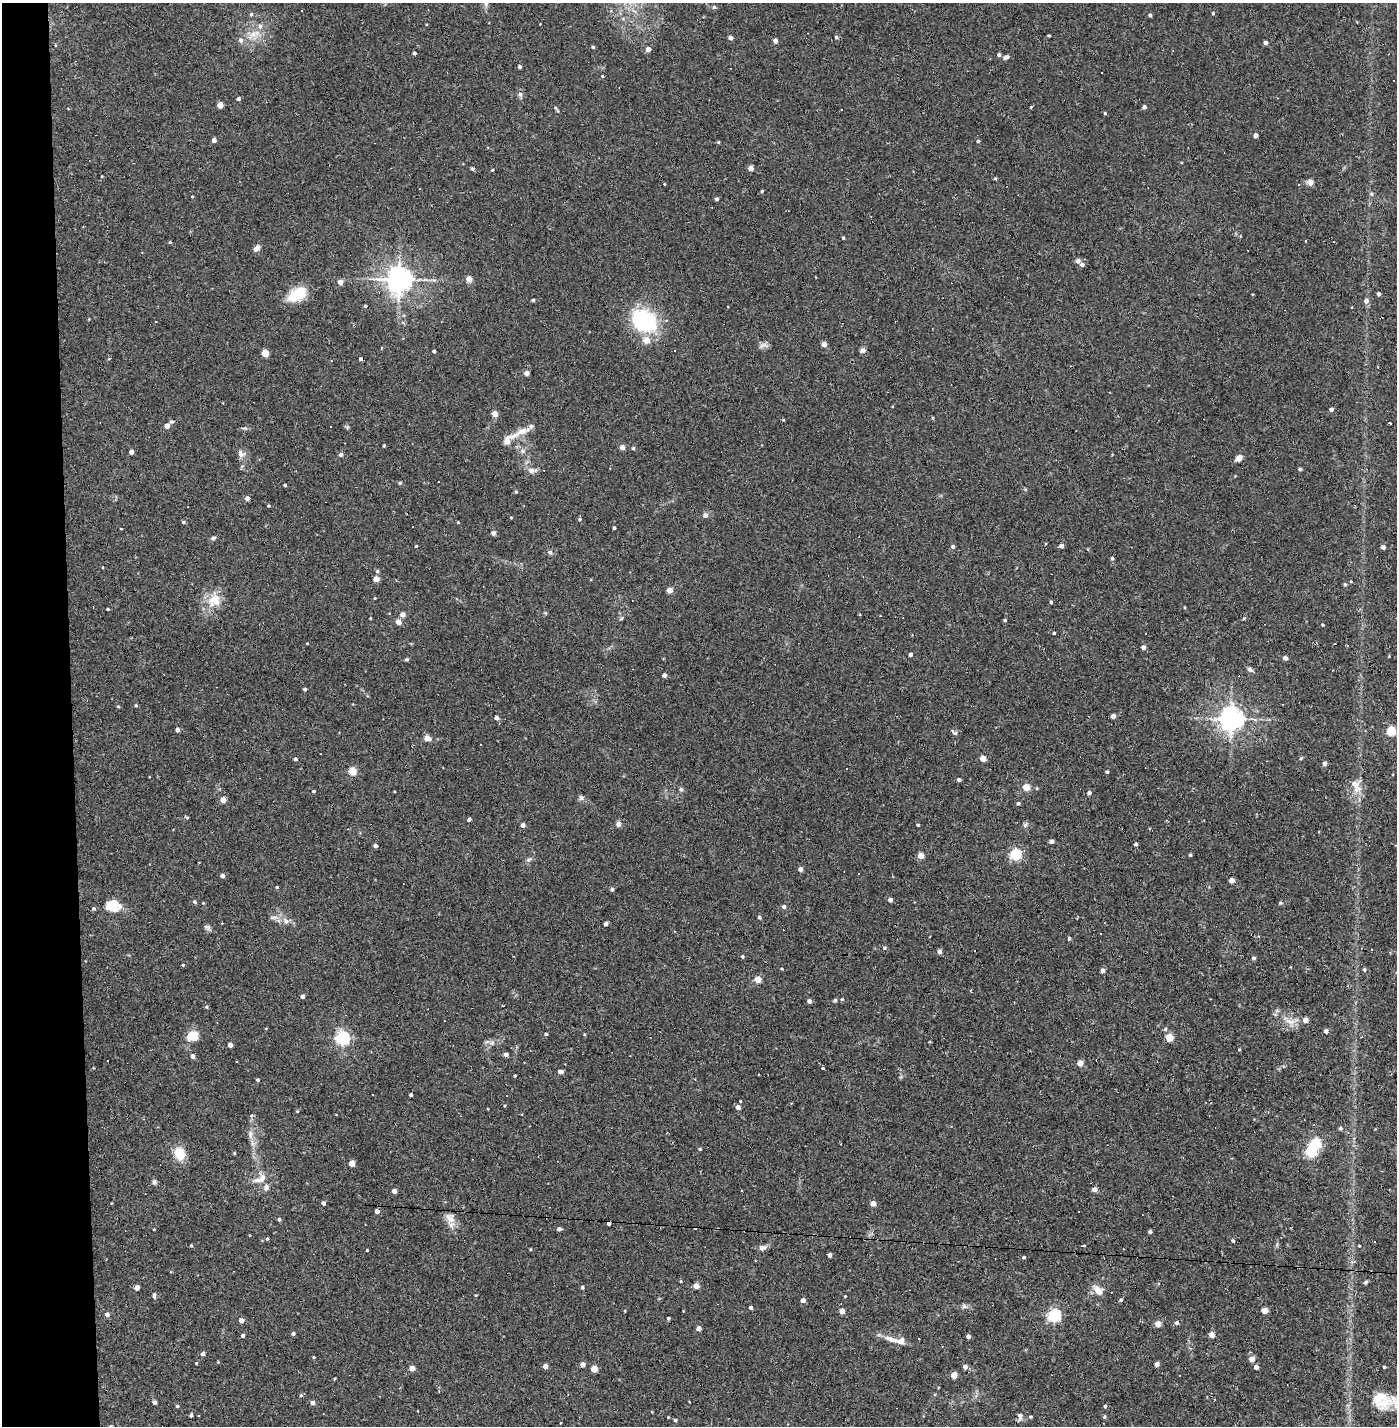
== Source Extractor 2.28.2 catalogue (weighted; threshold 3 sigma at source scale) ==
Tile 4 of 3 x 3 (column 1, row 2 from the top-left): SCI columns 57-1451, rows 1425-2848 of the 4297 x 4272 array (HDU 1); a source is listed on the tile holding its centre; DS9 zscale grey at full resolution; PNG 1399 x 1428 px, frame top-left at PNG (2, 3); no overlay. Shown black and unused: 5% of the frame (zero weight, under 2 of 3 exposures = <1% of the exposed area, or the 3 px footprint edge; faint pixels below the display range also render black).
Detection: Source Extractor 2.28.2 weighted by HDU 2 'WHT'; one run over the whole footprint, this tile lists its part. Background 0.0582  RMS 0.0052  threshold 0.0234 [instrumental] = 3 sigma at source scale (4.5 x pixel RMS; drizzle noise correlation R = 1.50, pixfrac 1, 0.05/0.05 arcsec/px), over >= 5 px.
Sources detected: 324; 1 inside a brighter object's white glare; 16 cosmic-ray / hot-pixel residue — not listed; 9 inside a brighter listed object's ellipse — not listed separately; the other 298 listed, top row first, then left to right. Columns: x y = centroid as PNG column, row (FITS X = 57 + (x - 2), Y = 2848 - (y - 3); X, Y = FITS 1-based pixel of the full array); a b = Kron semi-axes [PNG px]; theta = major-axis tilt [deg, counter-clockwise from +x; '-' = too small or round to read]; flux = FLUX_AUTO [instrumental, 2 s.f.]
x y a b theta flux
486 3 11 6 -77 2.2
714 7 5 5 - 0.74
1213 13 4 3 - 0.67
251 14 5 4 - 0.81
1150 15 4 3 - 0.92
260 26 6 6 - 1.4
253 34 11 7 29 3.7
1049 36 3 3 - 0.6
836 37 4 4 - 0.95
731 38 4 4 - 2.1
240 40 7 6 - 1.5
775 40 4 4 - 2.7
1265 43 4 4 - 2.2
593 47 4 3 - 0.94
648 49 4 4 - 3.7
414 53 3 3 - 1
999 55 4 4 - 1.2
1006 57 7 5 23 1.3
519 67 3 3 - 1.4
602 76 4 3 - 0.54
520 94 7 6 - 1.5
238 99 4 4 - 1.3
220 105 4 4 - 7.5
1031 107 4 3 - 0.46
1144 107 4 4 - 1.5
1105 113 4 4 - 0.55
1256 135 4 4 - 2.7
214 140 4 4 - 2.7
978 141 4 3 - 0.86
718 142 4 3 - 0.59
751 168 4 4 - 3.9
472 169 5 4 - 0.66
492 170 3 3 - 0.53
995 178 4 4 - 0.56
1310 182 9 7 -74 1.9
664 184 3 3 - 0.37
762 191 3 3 - 0.71
1371 194 6 5 - 0.88
192 196 3 3 - 0.47
716 199 4 3 - 1.1
843 238 3 3 - 0.7
170 242 3 3 - 0.64
257 248 7 4 42 4.7
1078 261 5 5 - 2
1082 264 5 4 - 1.5
399 279 8 8 - 520
469 279 4 4 - 6.3
340 282 4 4 - 3.7
297 294 22 13 29 13
1379 294 4 4 - 1.3
533 300 4 4 - 0.67
1366 301 6 6 - 2
365 306 4 3 - 0.63
644 321 30 22 -37 42
824 344 4 4 - 4
764 345 15 6 0 1.8
675 350 3 3 - 1.4
862 350 6 6 - 1.8
434 351 3 3 - 1
265 353 4 4 - 11
361 359 3 3 - 1.1
527 373 4 4 - 2.9
1331 409 4 4 - 1.6
494 414 4 4 - 6.8
933 418 5 3 - 0.46
783 420 4 3 - 0.44
1390 423 3 2 - 0.68
167 426 4 4 - 4.4
347 427 6 4 -47 0.71
522 431 19 8 20 5.3
507 441 12 9 77 3.3
384 446 3 2 - 0.59
622 447 5 5 - 2
633 448 4 3 - 0.79
522 451 7 7 - 1.9
131 452 4 4 - 2.8
241 454 12 9 -52 2.6
341 454 4 4 - 1.8
1239 458 8 5 38 3.6
1300 469 5 4 - 0.7
532 470 15 7 5 2.3
400 483 4 4 - 0.54
285 485 3 3 - 0.69
516 492 5 4 - 0.64
247 498 4 4 - 2.4
268 506 4 3 - 0.58
705 515 6 6 - 1.7
511 517 4 3 - 0.36
580 519 5 5 - 0.77
183 522 4 4 - 0.81
458 522 4 3 - 0.53
614 528 3 3 - 0.86
121 529 3 2 - 0.35
493 533 4 4 - 3.4
213 538 7 4 11 1
416 546 4 3 - 0.43
1061 546 4 4 - 2.4
953 547 4 4 - 1.5
1383 547 5 4 - 1.4
550 552 6 5 - 1.1
1112 558 4 4 - 0.81
103 567 3 2 - 0.35
377 571 5 4 - 0.88
376 579 4 4 - 5.5
1345 584 5 4 - 0.72
670 590 4 4 - 5.8
375 598 3 3 - 0.37
215 600 20 18 -71 9.8
1051 602 4 4 - 0.77
108 609 3 3 - 0.58
402 614 4 4 - 3.4
370 618 3 2 - 0.44
1244 618 5 4 - 0.55
1005 620 4 3 - 0.62
398 622 4 4 - 5.4
1322 625 4 3 - 0.5
1054 633 3 3 - 0.68
307 643 4 2 - 0.33
1143 647 4 4 - 2.1
910 654 4 4 - 1.6
1285 658 4 4 - 2.6
407 659 6 4 2 0.7
1250 669 9 5 -33 1.3
664 675 4 4 - 2.2
305 689 3 3 - 1.2
136 705 5 4 - 0.56
118 706 4 4 - 0.55
1113 716 4 4 - 2.4
496 718 4 3 - 2.3
1231 719 8 7 - 450
177 730 4 3 - 2.3
1365 731 4 3 - 0.38
1391 731 5 5 - 27
427 738 4 4 - 8.1
983 758 4 4 - 6.1
1301 758 5 3 - 0.52
295 759 4 3 - 1.3
1324 764 5 4 - 1.9
846 769 3 2 - 0.46
352 771 4 4 - 15
1107 772 4 4 - 0.79
959 780 4 3 - 1.7
1355 785 20 10 -58 6
1026 787 4 4 - 11
1037 788 5 3 - 0.44
681 789 6 5 - 0.85
314 791 3 3 - 0.85
1089 793 4 4 - 1.2
581 798 8 7 - 1.3
223 800 4 4 - 6.1
1018 803 4 4 - 0.91
186 817 6 3 -27 0.55
469 819 4 3 - 1.6
618 824 4 4 - 4.1
523 825 4 4 - 2.2
918 825 3 3 - 0.73
1025 825 6 5 - 1
1051 841 4 4 - 1.8
1136 844 4 4 - 0.95
375 846 4 3 - 1.7
1015 854 5 5 - 55
1190 855 4 3 - 0.62
921 856 4 4 - 5.7
529 860 8 6 46 1.3
800 869 4 4 - 1.9
222 876 4 4 - 2.1
1232 880 4 4 - 4.5
277 887 3 3 - 0.72
612 889 3 3 - 1.5
890 900 4 4 - 2.3
194 902 4 4 - 1.1
1280 903 5 4 - 0.55
112 906 13 10 2 13
784 907 5 5 - 1.3
94 908 4 4 - 0.84
274 917 14 4 0 1.9
759 917 4 4 - 0.92
286 921 9 7 -47 2.3
606 923 4 4 - 1.3
207 927 10 6 -29 1.3
1069 939 5 4 - 0.58
885 948 5 5 - 0.81
939 952 4 4 - 2.7
742 956 4 4 - 0.74
1253 958 4 4 - 1.1
183 965 4 3 - 0.53
782 969 3 3 - 0.42
1102 970 5 4 - 1.8
1364 970 4 4 - 0.8
758 979 4 4 - 10
303 996 4 4 - 1.9
842 999 5 4 - 0.67
835 1000 4 4 - 0.89
809 1001 4 4 - 2.1
206 1007 5 4 - 0.6
1305 1020 4 4 - 3.7
1291 1022 14 8 -16 4
266 1028 4 2 - 0.36
1326 1031 4 4 - 1.6
546 1034 4 4 - 0.63
584 1034 4 3 - 0.48
192 1036 13 10 10 8.1
342 1038 5 5 - 110
1169 1038 5 5 - 14
492 1043 7 5 44 1.4
230 1045 4 4 - 2.9
1239 1050 3 3 - 0.48
506 1054 4 4 - 2
193 1056 4 4 - 2.9
1080 1063 4 4 - 6.7
822 1068 3 3 - 2
560 1072 4 4 - 3.2
515 1076 3 3 - 0.56
258 1080 3 3 - 0.89
411 1095 3 3 - 1
740 1101 3 2 - 0.46
738 1107 4 4 - 2.6
297 1111 4 3 - 0.44
252 1115 5 4 - 0.7
1341 1128 5 5 - 0.81
250 1134 12 6 -84 2.3
700 1149 4 4 - 0.57
1311 1151 5 5 - 59
180 1153 16 13 -72 8.4
234 1153 4 3 - 0.45
352 1163 4 4 - 7.9
262 1178 14 10 -89 4.2
154 1182 7 6 - 1.1
1094 1189 4 4 - 3.3
394 1191 4 4 - 3
323 1203 4 3 - 1.9
873 1204 4 4 - 4.4
377 1211 4 4 - 2.7
279 1219 4 4 - 0.98
450 1219 17 10 -42 4.3
609 1223 4 3 - 1.7
154 1229 3 2 - 0.32
559 1229 4 4 - 1.6
1150 1232 4 4 - 0.98
267 1239 4 4 - 0.69
1233 1241 4 4 - 0.79
191 1245 4 3 - 0.57
1083 1246 3 3 - 0.87
1359 1246 4 3 - 0.39
762 1248 10 6 9 2.2
367 1250 3 3 - 0.45
830 1255 4 3 - 1.8
1024 1257 4 3 - 0.67
681 1281 4 3 - 0.44
1366 1282 6 4 28 0.86
696 1286 4 4 - 5.7
582 1287 4 4 - 1.1
137 1288 5 4 - 2.7
1098 1290 16 10 -38 3.8
154 1295 8 4 -89 0.99
476 1295 4 3 - 0.38
803 1300 4 4 - 2.9
1121 1300 4 4 - 0.77
964 1306 8 6 -16 1.4
751 1308 3 3 - 1.5
625 1311 4 2 - 0.33
842 1311 4 4 - 5.3
1265 1311 4 4 - 7.2
107 1314 4 4 - 2
1054 1315 5 5 - 84
668 1318 3 3 - 0.69
241 1320 4 4 - 3.2
1177 1323 5 4 - 1.3
1158 1324 4 4 - 6.3
699 1328 4 4 - 3
293 1333 4 4 - 1.2
1211 1335 4 4 - 4.9
243 1336 4 4 - 1.3
968 1336 4 4 - 1.7
891 1339 20 7 -16 4.8
203 1354 4 4 - 1.7
314 1357 3 3 - 0.43
1252 1359 5 5 - 4.5
583 1364 4 4 - 3.5
1157 1364 4 4 - 2.5
545 1366 4 4 - 2.9
965 1367 4 4 - 2.2
1256 1367 4 4 - 2.3
1384 1367 4 3 - 0.67
412 1368 4 4 - 4.4
594 1369 4 4 - 7.5
954 1375 4 4 - 6.8
301 1395 5 4 - 0.7
154 1402 4 4 - 1.8
312 1403 4 4 - 2.3
1382 1403 29 18 15 11
177 1406 4 4 - 0.64
1105 1406 4 3 - 0.79
191 1415 4 3 - 1
1020 1417 11 6 83 1.8
1030 1417 4 4 - 0.65
1104 1417 5 4 - 0.73
675 1420 4 4 - 0.88
Overlapping masked pixels (flux is a lower limit): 1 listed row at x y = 609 1223
Isophote crosses this tile's border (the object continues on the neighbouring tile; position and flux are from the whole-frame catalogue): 1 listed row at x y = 486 3